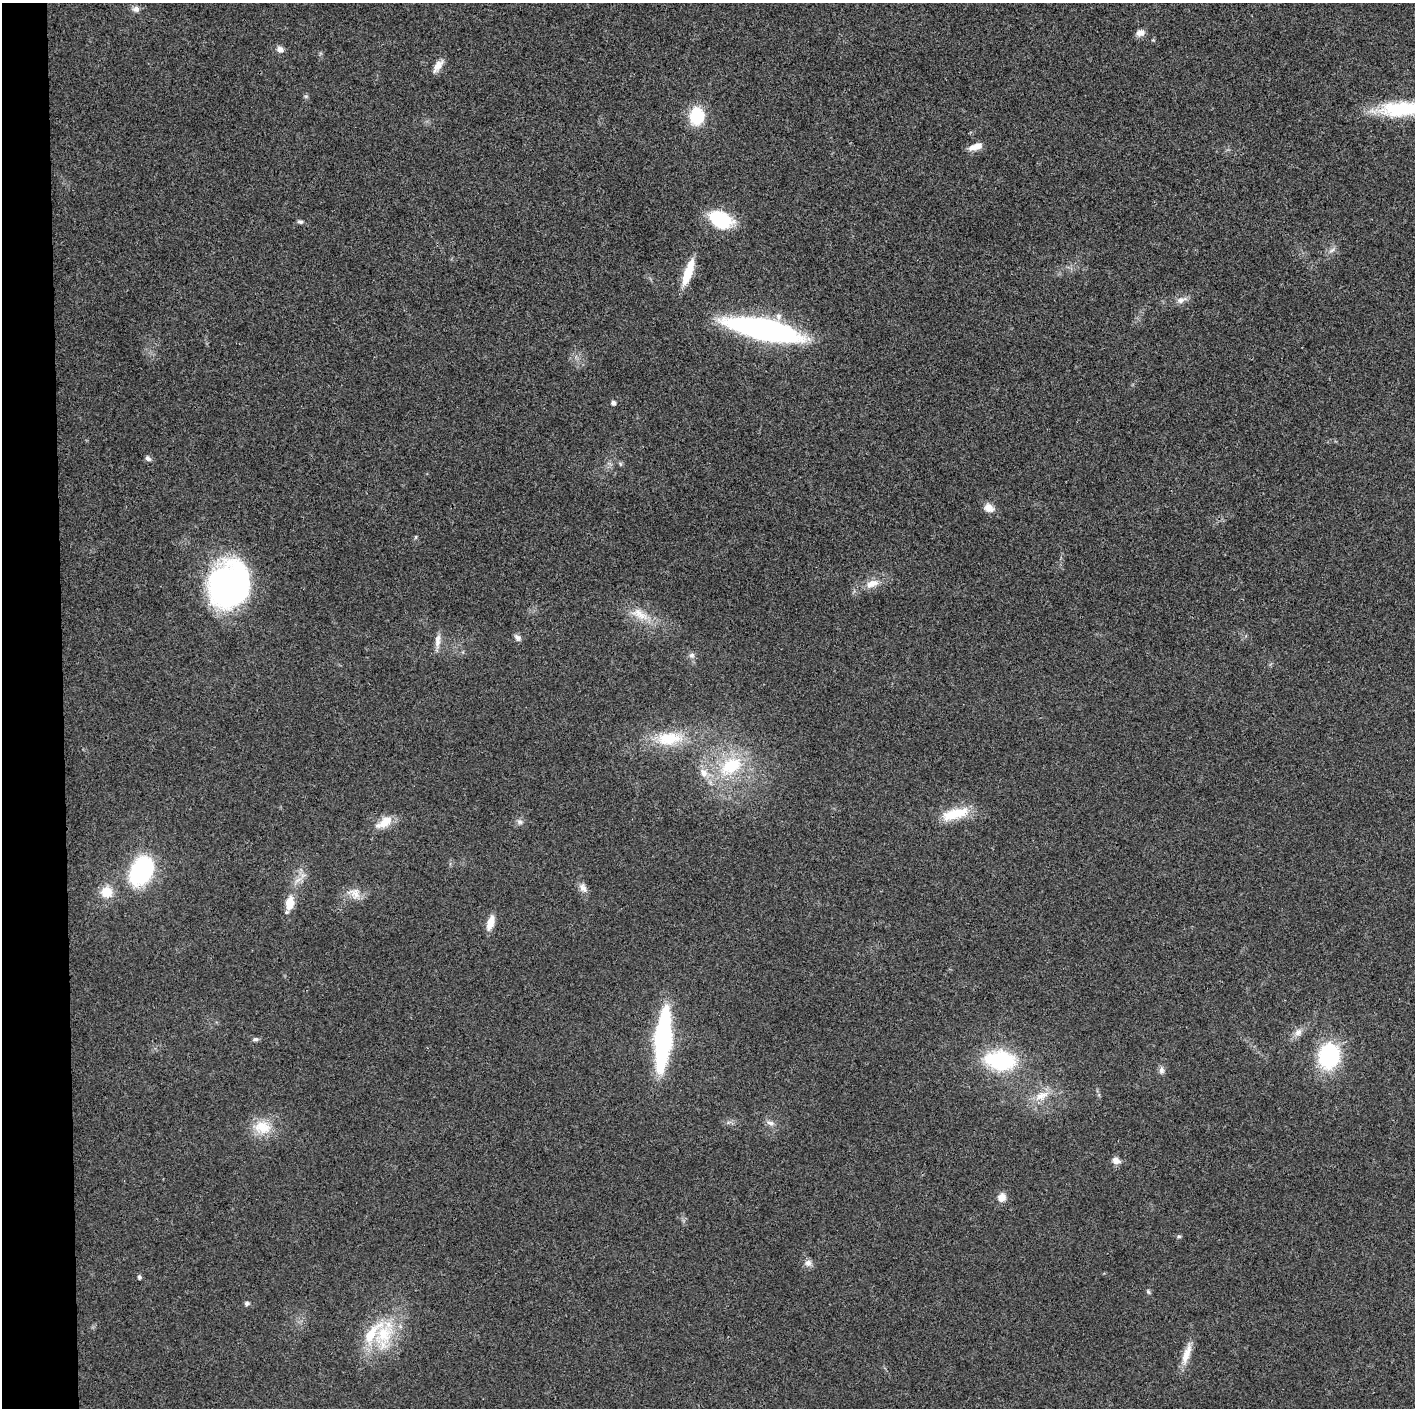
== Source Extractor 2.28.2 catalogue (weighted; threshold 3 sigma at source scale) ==
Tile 4 of 3 x 3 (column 1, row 2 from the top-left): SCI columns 1-1413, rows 1411-2816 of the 4241 x 4224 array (HDU 1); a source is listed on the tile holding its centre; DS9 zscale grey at full resolution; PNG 1417 x 1410 px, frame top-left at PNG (2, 3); no overlay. Shown black and unused: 4% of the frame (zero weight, under 3 of 4 exposures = <1% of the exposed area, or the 3 px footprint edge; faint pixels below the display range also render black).
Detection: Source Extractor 2.28.2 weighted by HDU 2 'WHT'; one run over the whole footprint, this tile lists its part. Background 0.0194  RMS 0.0039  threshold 0.0175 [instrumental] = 3 sigma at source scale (4.5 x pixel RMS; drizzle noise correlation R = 1.50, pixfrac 1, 0.05/0.05 arcsec/px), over >= 5 px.
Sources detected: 56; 3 inside a brighter listed object's ellipse — not listed separately; the other 53 listed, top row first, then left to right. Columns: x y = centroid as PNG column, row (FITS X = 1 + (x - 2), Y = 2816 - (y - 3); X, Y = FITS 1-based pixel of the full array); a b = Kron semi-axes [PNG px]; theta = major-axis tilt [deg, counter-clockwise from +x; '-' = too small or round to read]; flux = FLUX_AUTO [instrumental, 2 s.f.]
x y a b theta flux
136 9 10 8 0 1.7
1140 33 11 8 18 2.1
280 49 9 8 - 1.9
438 66 18 8 54 3.2
306 96 6 4 18 0.52
1405 109 71 16 2 32
697 116 16 14 82 17
975 147 17 7 19 3.5
720 220 24 16 -23 22
300 222 8 4 -5 0.88
1332 250 10 4 35 1.2
688 272 31 9 71 9.7
1181 300 17 7 19 2.4
763 330 68 17 -12 100
613 403 6 5 - 1.3
148 458 8 6 -40 1.1
989 508 13 9 -26 3.3
416 537 6 4 89 0.46
229 584 46 39 73 100
872 584 20 10 22 4.7
640 614 29 12 -28 7.5
517 637 9 6 -43 1.5
438 641 20 7 83 2.9
692 655 8 6 15 1.2
669 738 39 18 4 17
731 766 32 21 34 24
955 814 37 13 16 12
385 822 20 11 40 6
520 822 8 6 -16 1.2
141 871 25 17 61 48
583 888 14 8 -55 2.4
106 892 10 10 - 8.2
355 893 18 14 -33 4.5
290 903 14 9 80 6.8
490 923 18 8 71 4.5
1298 1032 13 9 55 2.5
255 1039 9 5 5 0.98
663 1039 37 10 85 120
1329 1056 19 15 78 48
1000 1060 27 17 -7 37
1161 1070 10 7 87 1.5
1042 1096 23 11 27 6.5
770 1123 11 7 -24 1.8
262 1127 24 18 -12 10
1116 1160 9 7 -32 2.6
1002 1197 11 10 - 2.9
1179 1236 6 4 0 0.56
808 1263 9 8 - 2
139 1277 5 5 - 0.78
1148 1292 7 4 -70 0.63
247 1303 5 5 - 1.2
384 1335 50 25 70 24
1187 1354 30 9 71 5.5
Isophote crosses this tile's border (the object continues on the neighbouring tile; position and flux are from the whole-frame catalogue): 1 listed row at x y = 1405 109